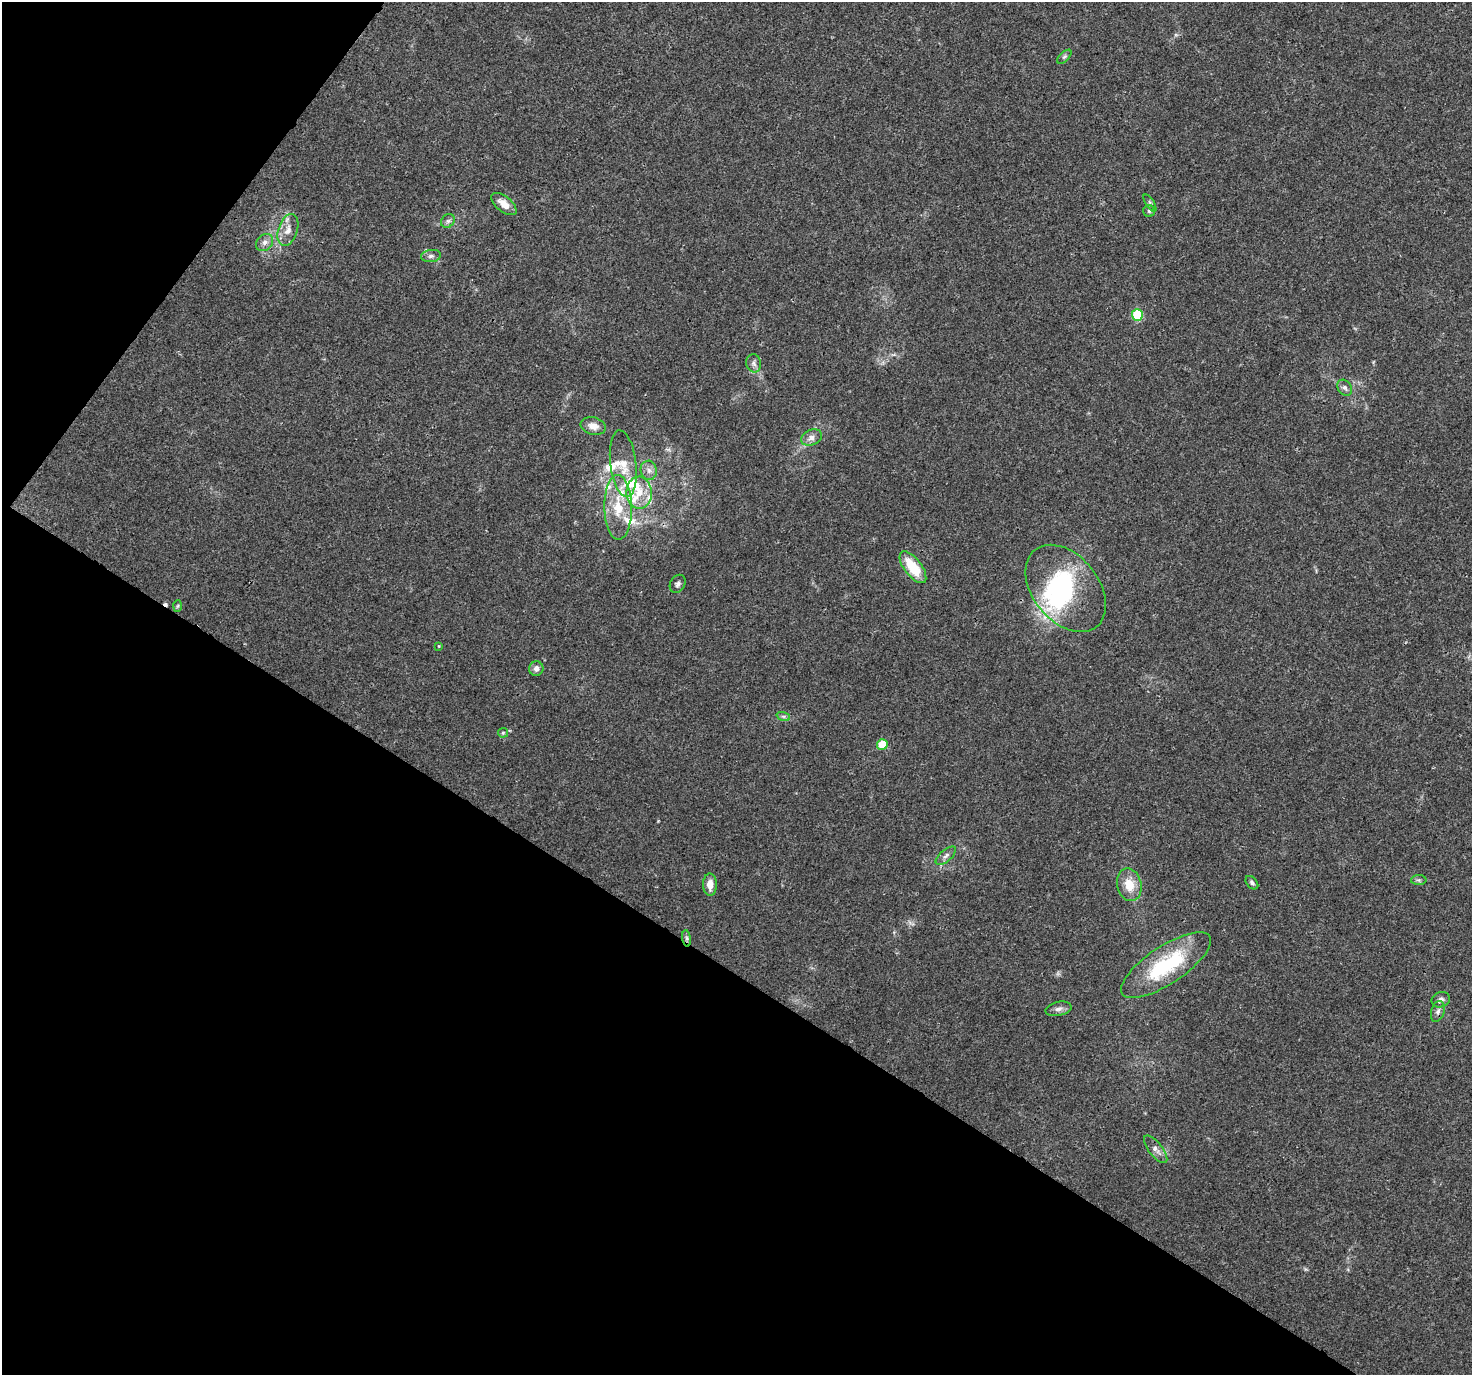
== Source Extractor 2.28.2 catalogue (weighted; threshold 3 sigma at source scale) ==
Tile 9 of 4 x 4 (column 1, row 3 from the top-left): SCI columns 35-1504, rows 1609-2981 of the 5958 x 6028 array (HDU 1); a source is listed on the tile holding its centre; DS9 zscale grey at full resolution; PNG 1474 x 1377 px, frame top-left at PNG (2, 2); each listed source drawn as its Kron ellipse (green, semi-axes under 4 px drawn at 4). Shown black and unused: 34% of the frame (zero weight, under 3 of 4 exposures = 5% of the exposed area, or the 3 px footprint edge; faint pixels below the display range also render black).
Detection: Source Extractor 2.28.2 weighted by HDU 2 'WHT'; one run over the whole footprint, this tile lists its part. Background 0.0157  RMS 0.0026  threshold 0.0117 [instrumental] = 3 sigma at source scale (4.5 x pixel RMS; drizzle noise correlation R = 1.50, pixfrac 1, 0.0396/0.0396 arcsec/px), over >= 5 px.
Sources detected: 51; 2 inside a brighter object's white glare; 1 cosmic-ray / hot-pixel residue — neither listed nor drawn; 11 inside a brighter listed object's ellipse — not listed separately; the other 37 listed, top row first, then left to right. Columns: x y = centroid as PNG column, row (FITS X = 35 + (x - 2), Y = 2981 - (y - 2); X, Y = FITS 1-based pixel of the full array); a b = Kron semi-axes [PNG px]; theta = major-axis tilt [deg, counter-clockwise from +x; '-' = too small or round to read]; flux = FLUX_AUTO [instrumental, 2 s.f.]
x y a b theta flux
1064 57 9 4 44 0.52
1150 203 10 4 -58 0.56
504 204 15 7 -39 2.9
1149 211 6 5 - 0.48
448 221 7 6 - 0.77
288 230 16 9 71 2.6
265 242 9 7 45 1.3
431 256 10 6 7 0.86
1137 315 6 5 - 15
754 363 9 7 -77 0.98
1345 388 9 6 -53 0.86
593 426 13 8 -14 2.4
812 438 11 7 23 1.6
623 464 33 13 -83 5.1
649 470 9 8 - 1.3
639 493 16 12 -88 5.1
618 507 32 13 -89 8.5
913 567 19 8 -53 8.2
678 584 9 7 58 0.87
1066 588 49 33 -51 32
178 606 6 4 87 0.34
439 646 4 3 - 0.21
536 669 7 7 - 1.3
783 716 7 4 -18 0.51
503 733 5 4 - 0.33
882 745 5 5 - 9.2
946 856 12 5 41 1.1
1419 880 7 5 0 0.54
1252 883 7 5 -49 0.65
710 885 11 7 -88 2.4
1129 885 16 12 -76 4.9
687 938 8 4 -82 0.59
1166 965 52 19 34 21
1441 1000 9 7 20 1.1
1058 1009 13 7 12 1.2
1438 1011 11 6 73 0.99
1156 1149 17 6 -52 1.5
Overlapping masked pixels (flux is a lower limit): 1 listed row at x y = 687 938